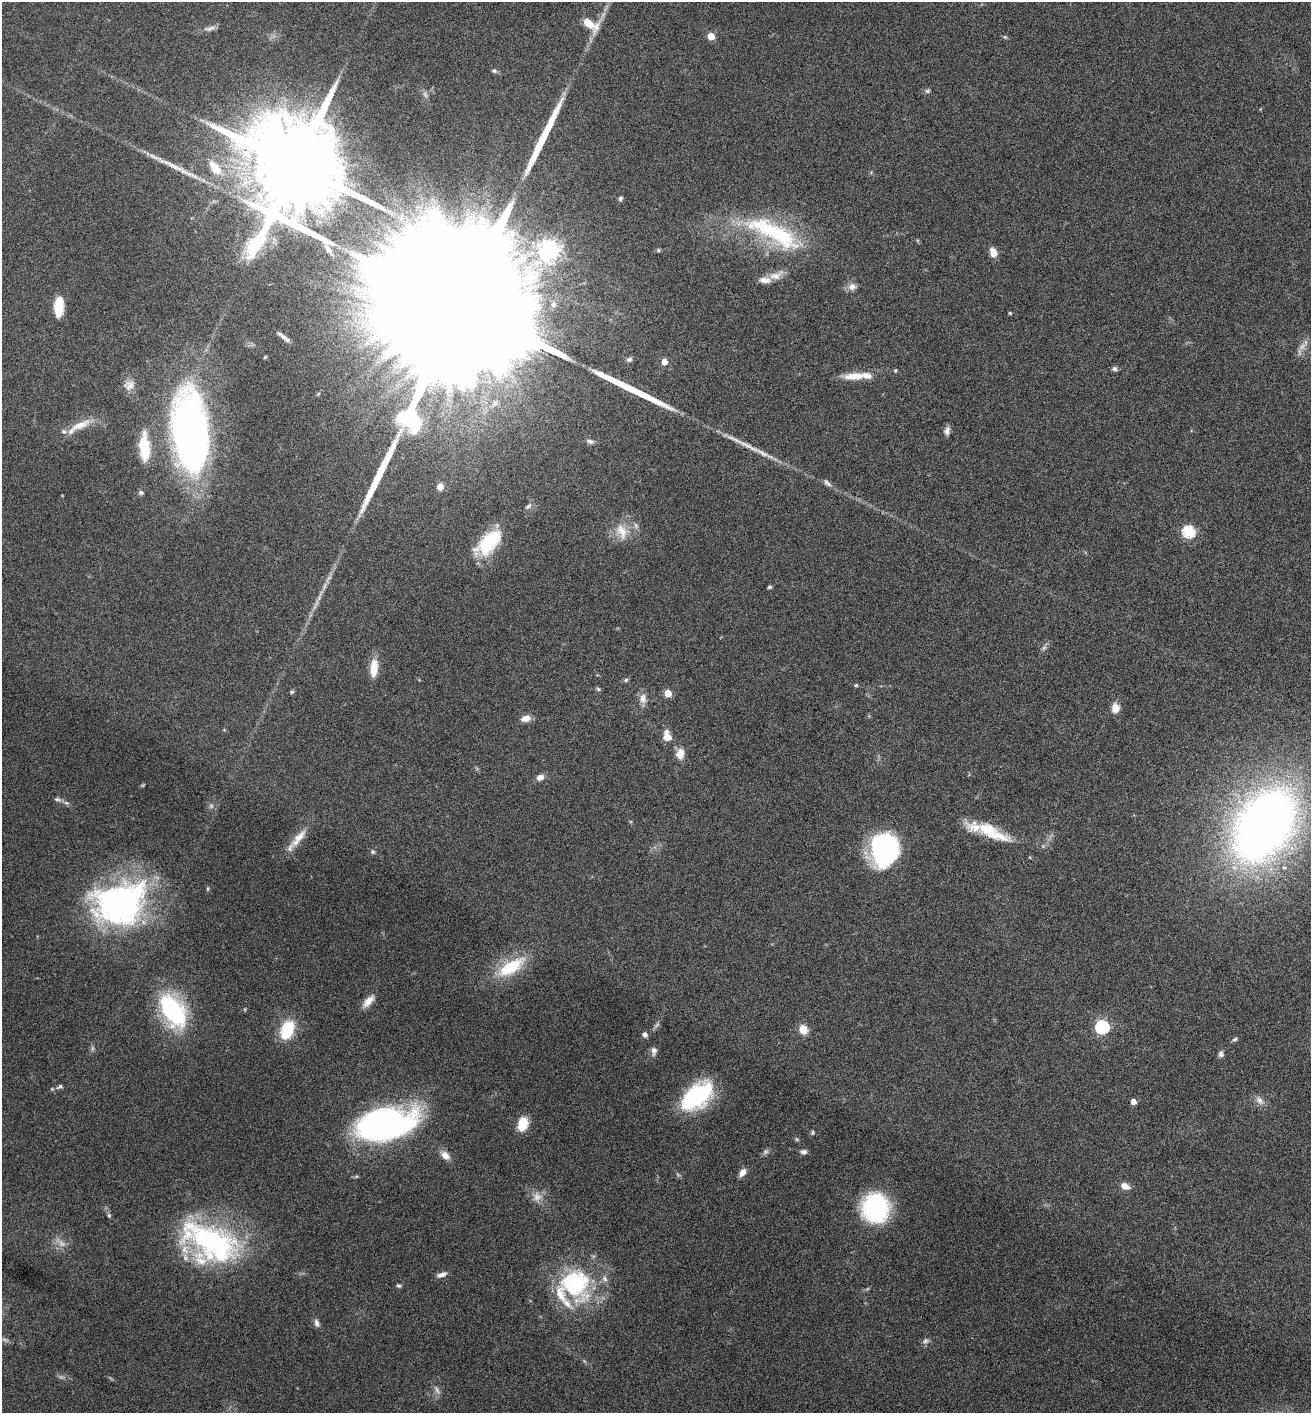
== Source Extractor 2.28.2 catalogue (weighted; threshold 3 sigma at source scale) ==
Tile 6 of 4 x 4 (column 2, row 2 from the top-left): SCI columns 1454-2762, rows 2828-4238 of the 5660 x 5650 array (HDU 1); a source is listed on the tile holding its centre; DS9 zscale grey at full resolution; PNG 1313 x 1415 px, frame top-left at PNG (2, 2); no overlay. Nothing masked; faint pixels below the display range render black.
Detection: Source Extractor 2.28.2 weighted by HDU 2 'WHT'; one run over the whole footprint, this tile lists its part. Background 0.0556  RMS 0.004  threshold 0.0164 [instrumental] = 3 sigma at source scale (4.09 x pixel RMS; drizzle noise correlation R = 1.36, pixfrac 0.8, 0.05/0.05 arcsec/px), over >= 5 px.
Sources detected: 113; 4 too faint to see at this stretch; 2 inside a brighter object's white glare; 4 long thin detections or spike segments (spike, bleed or trail) — not listed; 8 inside a brighter listed object's ellipse — not listed separately; the other 95 listed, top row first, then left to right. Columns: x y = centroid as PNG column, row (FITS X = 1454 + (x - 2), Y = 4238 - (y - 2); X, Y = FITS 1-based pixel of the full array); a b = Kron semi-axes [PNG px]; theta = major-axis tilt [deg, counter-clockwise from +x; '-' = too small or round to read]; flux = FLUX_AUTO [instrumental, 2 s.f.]
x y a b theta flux
590 24 21 11 -32 7.4
210 28 16 6 12 1.8
711 36 5 5 - 10
1005 37 5 5 - 0.5
494 71 8 5 -19 0.8
927 91 7 6 - 0.75
425 95 9 6 -63 1.2
295 166 28 23 -37 12000
215 168 20 10 -55 7.5
620 198 6 5 - 0.7
774 233 84 24 -27 43
658 250 5 4 - 0.49
993 252 9 6 -70 4
776 275 22 10 22 4.1
852 286 10 9 - 2.3
458 304 133 30 -28 100000
59 307 17 9 85 9.2
1010 313 4 3 - 0.43
284 337 13 3 -39 1.7
265 357 4 4 - 0.42
629 359 7 6 - 0.98
664 362 4 4 - 4.4
1115 369 7 6 - 0.98
895 370 4 4 - 0.5
854 376 27 10 3 6.5
129 385 14 13 - 3.2
79 425 31 9 23 6.1
947 431 10 7 77 1.7
190 432 67 28 -85 210
590 441 9 5 -14 1.2
143 444 29 14 83 9.9
749 446 41 6 -27 6.3
827 483 13 6 -38 1.4
440 487 7 7 - 2.6
141 492 7 6 - 0.81
62 495 4 2 - 0.23
528 506 10 5 46 1
622 531 23 14 -70 6.7
1188 531 6 6 - 42
489 542 32 16 46 22
770 587 5 4 - 0.63
1044 648 7 5 58 0.92
374 668 22 8 86 6.4
626 680 6 5 - 0.63
856 685 4 4 - 0.48
598 689 6 4 -18 0.63
292 692 6 5 - 0.54
668 693 5 5 - 9.6
643 698 14 9 -84 2.7
1115 708 9 8 - 4.3
526 718 12 7 10 2.7
667 736 14 9 -78 3.9
680 753 11 9 69 4.3
540 777 8 6 25 2.4
57 799 10 5 -12 1.2
211 806 7 6 - 0.95
1264 825 59 37 56 350
991 832 52 14 -25 16
299 837 27 10 46 5.7
884 850 32 27 -88 51
373 852 7 5 -34 0.75
119 903 60 45 17 110
510 967 35 14 31 19
368 1001 18 8 48 3.5
173 1010 35 20 -58 49
657 1025 10 3 40 0.81
1102 1027 6 6 - 63
803 1029 8 7 - 5.8
287 1030 24 15 70 13
645 1034 6 5 - 1.3
1235 1039 7 5 27 0.84
654 1051 11 7 88 1.7
1221 1054 7 6 - 1.1
60 1086 10 6 25 1.1
697 1096 31 17 39 45
1259 1100 13 8 -42 2.3
1133 1101 4 4 - 3.5
385 1124 49 26 13 140
522 1124 13 9 73 9.1
813 1133 6 5 - 0.6
765 1152 8 7 - 1
803 1152 9 6 -4 1.1
445 1155 12 8 -46 3.1
742 1172 10 6 57 2.2
1125 1186 10 7 -23 3.1
537 1197 13 12 - 3.3
875 1208 25 22 89 53
109 1215 6 5 - 0.63
212 1241 81 35 -22 73
442 1275 13 5 16 1.8
575 1283 49 39 -84 42
398 1286 6 5 - 0.64
317 1323 11 6 -73 1.3
925 1341 8 7 - 1.2
437 1390 13 5 -65 1.5